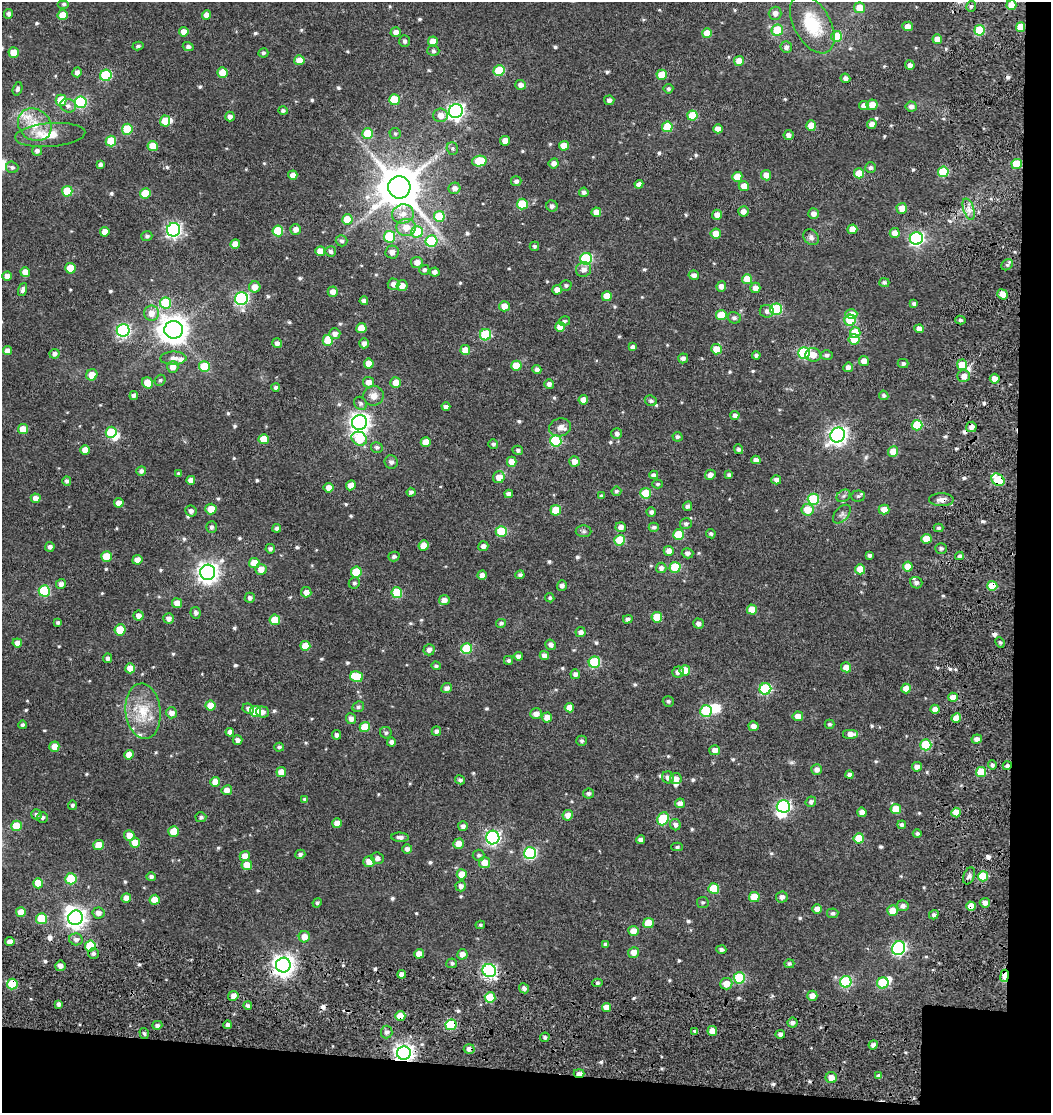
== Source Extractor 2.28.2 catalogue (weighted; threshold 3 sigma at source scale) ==
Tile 4 of 2 x 2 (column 2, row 2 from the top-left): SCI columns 1250-2298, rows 62-1172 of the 2539 x 2444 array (HDU 1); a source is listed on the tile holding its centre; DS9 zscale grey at full resolution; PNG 1053 x 1115 px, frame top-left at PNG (2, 2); each listed source drawn as its Kron ellipse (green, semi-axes under 4 px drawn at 4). Shown black and unused: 8% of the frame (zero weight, under 3 of 5 exposures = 15% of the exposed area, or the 3 px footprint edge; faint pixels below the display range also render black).
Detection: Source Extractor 2.28.2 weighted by HDU 2 'WHT'; one run over the whole footprint, this tile lists its part. Background 0.0445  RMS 0.008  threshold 0.036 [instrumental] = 3 sigma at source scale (4.5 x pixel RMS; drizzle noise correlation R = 1.50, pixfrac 1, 0.0396/0.0396 arcsec/px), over >= 5 px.
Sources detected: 638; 5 inside a brighter object's white glare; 7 cosmic-ray / hot-pixel residue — neither listed nor drawn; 6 inside a brighter listed object's ellipse — not listed separately; of the other 620, all 500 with FLUX_AUTO >= 1.37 (the completeness limit of this list) listed and drawn (120 fainter detections not listed), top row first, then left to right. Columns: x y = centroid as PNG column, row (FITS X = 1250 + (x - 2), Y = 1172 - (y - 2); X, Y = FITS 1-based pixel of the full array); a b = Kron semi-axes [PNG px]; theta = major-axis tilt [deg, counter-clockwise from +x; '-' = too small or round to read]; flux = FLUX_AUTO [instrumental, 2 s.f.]
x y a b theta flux
64 4 6 4 0 1.4
1011 5 5 5 - 10
971 6 5 4 - 1.7
859 8 5 5 - 13
775 13 6 6 - 4.4
9 14 5 4 - 2.6
62 15 5 5 - 11
207 15 5 4 - 5.7
812 24 32 18 -61 38
908 26 5 4 - 6.7
1021 27 5 4 - 11
777 30 6 5 - 23
979 30 5 5 - 37
184 32 5 4 - 6.7
396 32 5 5 - 4.5
707 33 5 5 - 12
837 36 5 5 - 19
937 39 5 4 - 7.4
405 41 6 5 - 2.1
433 41 5 5 - 9
138 46 6 4 14 1.5
188 47 5 4 - 2.1
786 47 6 5 - 3.3
433 51 6 5 - 1.8
14 52 5 5 - 14
263 53 5 4 - 1.7
299 60 5 5 - 9.4
739 61 5 5 - 7.5
910 65 5 5 - 3.2
499 71 5 5 - 35
77 72 5 4 - 3.3
222 72 5 5 - 14
106 75 6 5 - 54
662 75 5 5 - 17
845 78 5 4 - 3.1
520 85 5 5 - 3.6
17 89 7 4 71 1.9
668 89 5 4 - 1.5
61 100 5 5 - 18
394 100 5 5 - 30
609 100 5 4 - 3
80 102 6 6 - 82
864 105 5 4 - 4.5
872 105 5 5 - 8.3
68 106 8 6 -14 3.4
911 106 6 5 - 3.2
283 111 5 4 - 2
456 111 7 6 - 240
441 115 7 7 - 7.3
692 115 5 5 - 18
230 117 5 4 - 3.3
165 121 5 5 - 12
872 124 5 4 - 4.7
35 125 18 15 -41 18
811 125 5 5 - 9.3
667 127 5 5 - 24
127 129 5 5 - 29
718 129 5 4 - 6.3
368 134 5 5 - 25
395 134 5 5 - 1.4
50 135 35 12 5 17
788 135 5 5 - 3.8
111 141 5 5 - 24
505 141 5 5 - 7.3
153 146 5 5 - 12
564 146 5 5 - 10
452 149 6 5 - 1.6
37 151 5 5 - 2.7
479 161 7 5 9 30
554 163 5 5 - 3.8
1017 164 5 5 - 24
100 165 4 4 - 2.3
12 167 6 5 - 2
870 168 5 5 - 2.1
943 172 5 5 - 36
859 173 5 5 - 16
293 175 4 4 - 4.6
766 175 5 5 - 5.6
737 177 5 5 - 11
516 181 5 5 - 2.4
639 184 4 4 - 4.3
744 186 5 5 - 7.3
399 187 11 11 - 3000
454 188 6 5 - 4
67 191 5 5 - 26
584 192 4 4 - 2.2
145 193 5 5 - 17
522 204 5 5 - 28
552 206 6 5 - 2.6
902 208 5 5 - 8.6
969 209 11 5 -72 4.4
743 211 5 5 - 4.3
596 212 5 5 - 8.1
403 214 11 9 13 7.5
813 214 5 5 - 3.7
717 215 5 5 - 5.1
439 216 5 5 - 28
347 219 5 5 - 17
406 228 9 8 - 9.5
296 229 5 5 - 4.5
852 229 5 4 - 9.1
174 230 7 6 - 190
278 231 5 5 - 31
105 232 5 5 - 5.9
417 232 6 6 - 33
895 233 5 5 - 5.8
716 234 5 5 - 9.8
147 236 5 5 - 1.8
389 237 6 5 - 38
811 237 8 7 - 2.8
916 238 6 6 - 140
341 241 6 5 - 1.9
431 241 6 5 - 43
235 244 5 4 - 8.1
534 246 4 4 - 1.5
320 251 5 5 - 8.4
331 251 5 5 - 2.2
392 252 7 6 - 4.8
586 259 6 5 - 69
417 262 6 5 - 5.1
1007 265 6 5 - 1.6
70 268 5 5 - 14
424 270 5 4 - 2.1
584 270 8 7 - 4.3
25 272 5 5 - 8.2
435 272 5 4 - 3.3
694 275 5 4 - 3.3
7 276 4 4 - 4.9
747 279 5 5 - 15
884 282 5 4 - 1.9
393 284 6 5 - 4.4
566 285 5 5 - 1.6
402 286 5 5 - 7.2
721 286 5 4 - 4
255 287 5 5 - 7.3
755 288 5 5 - 5.5
23 290 7 4 71 2.4
557 290 5 4 - 6.2
333 292 5 5 - 5.3
1003 294 5 5 - 8.3
607 296 5 5 - 12
241 298 6 6 - 140
364 301 4 4 - 3
165 303 5 5 - 36
914 304 4 3 - 2
504 306 5 5 - 7
776 309 6 5 - 55
767 311 7 6 - 3.3
151 313 8 7 - 6.9
851 314 6 5 - 7.7
721 315 5 5 - 19
734 318 6 5 - 2.3
850 320 5 5 - 38
960 320 5 4 - 1.7
564 321 5 5 - 1.6
560 327 5 5 - 10
361 328 5 5 - 13
919 329 4 4 - 5
123 330 6 6 - 130
174 330 9 9 - 1100
855 332 5 5 - 18
335 334 5 5 - 4
485 335 6 5 - 47
854 339 5 5 - 13
328 340 5 5 - 24
277 343 5 4 - 2.9
364 343 5 4 - 3.2
633 347 4 4 - 3.1
716 349 5 5 - 10
465 350 5 5 - 11
8 351 5 4 - 4.4
804 353 6 6 - 69
55 354 5 5 - 2.7
756 355 4 4 - 2.1
813 355 8 7 - 7.1
827 355 6 4 1 2
173 358 13 6 1 4.4
683 358 5 5 - 2.9
864 361 5 5 - 5.3
369 364 5 5 - 11
903 364 5 4 - 2.1
962 365 5 5 - 14
204 366 5 5 - 24
516 366 5 5 - 15
173 367 6 6 - 6.4
848 367 5 4 - 3.8
537 370 4 4 - 2.8
92 375 6 5 - 9.2
964 376 6 5 - 4.4
995 379 5 4 - 6.6
160 380 6 5 - 1.5
368 382 5 5 - 5.3
148 383 6 5 - 15
396 383 5 5 - 8.8
549 384 5 4 - 3.1
276 387 4 4 - 2.1
134 395 4 4 - 2.6
884 395 5 4 - 1.6
374 396 10 9 - 6.2
583 400 5 4 - 5.4
651 401 6 5 - 1.9
360 403 7 6 - 2.2
446 407 4 4 - 2.7
735 415 4 4 - 2.9
360 422 7 7 - 400
917 425 5 5 - 36
560 427 11 9 13 5.5
971 427 5 5 - 3.7
23 429 5 5 - 11
111 432 5 5 - 32
617 434 5 5 - 2.9
838 435 8 7 - 320
677 437 5 4 - 2.1
264 439 5 5 - 15
359 439 8 6 -27 38
556 441 5 5 - 58
426 442 5 5 - 9.4
493 444 5 4 - 1.7
377 447 6 5 - 1.9
739 449 5 4 - 2
85 450 5 5 - 8.1
518 450 5 4 - 2
893 452 5 5 - 13
756 460 4 4 - 3.3
574 461 5 5 - 6.1
391 462 7 6 - 2.4
512 462 5 4 - 6.9
141 471 5 5 - 2.6
179 473 4 4 - 1.4
654 475 4 4 - 2.3
710 475 5 5 - 3.9
729 475 4 4 - 2.1
499 477 6 5 - 8
191 480 4 4 - 4.5
776 480 5 4 - 3.5
998 480 7 5 -40 38
67 481 4 4 - 1.8
657 484 5 4 - 1.4
351 485 5 4 - 6.7
329 488 5 5 - 6.1
616 491 5 4 - 1.5
411 492 4 4 - 2.2
646 493 5 5 - 23
509 494 4 4 - 3.5
601 496 3 3 - 1.4
843 496 7 5 36 1.9
858 496 7 5 2 1.7
36 498 5 4 - 4.8
813 499 6 5 - 45
941 500 12 6 -1 4.3
119 503 5 4 - 6.2
687 506 5 4 - 2.4
211 509 5 5 - 11
884 509 5 5 - 6.9
556 510 5 5 - 16
807 510 6 6 - 14
191 511 5 5 - 3.2
651 512 4 4 - 2.4
842 514 11 6 48 2.7
686 524 6 5 - 2.2
211 527 5 5 - 2.1
621 527 5 5 - 4.3
654 527 5 4 - 2
277 528 4 4 - 2.1
938 528 5 4 - 1.6
501 531 5 5 - 35
584 531 8 6 0 1.6
711 534 5 4 - 1.4
678 535 5 5 - 23
926 539 5 5 - 14
620 540 5 5 - 28
424 545 5 5 - 8.6
483 546 5 5 - 3.8
50 547 5 4 - 2.7
941 548 6 5 - 1.9
270 549 5 4 - 2.3
669 551 5 5 - 5.7
687 553 6 5 - 2.8
869 555 4 3 - 1.7
106 556 5 5 - 17
394 556 5 5 - 2.1
959 556 4 3 - 1.6
137 560 5 5 - 5.6
254 563 5 5 - 15
675 567 5 5 - 36
908 567 5 5 - 11
661 568 5 5 - 3.1
261 569 6 5 - 7.2
860 569 5 5 - 13
208 572 7 7 - 470
356 572 5 5 - 25
482 575 4 4 - 4
520 575 4 4 - 2
354 583 6 5 - 1.6
916 583 6 5 - 3.2
61 584 5 5 - 3
562 586 5 5 - 2.9
992 586 5 5 - 23
44 591 5 5 - 53
306 592 5 5 - 5.3
397 593 5 5 - 34
250 598 5 5 - 2.3
550 598 5 4 - 1.5
444 600 5 5 - 5.1
177 603 5 5 - 6.8
752 610 5 5 - 13
196 613 6 5 - 2.2
138 616 5 5 - 4.4
657 617 5 5 - 19
169 618 5 5 - 4
628 619 5 4 - 2.8
275 620 5 5 - 20
58 623 3 3 - 1.6
501 623 5 4 - 1.7
698 623 5 5 - 3.1
120 630 5 5 - 20
581 632 5 5 - 3.7
1000 642 5 4 - 1.4
17 643 5 4 - 4.5
551 645 5 5 - 2.9
305 646 5 5 - 11
467 649 5 5 - 33
429 650 6 5 - 3.6
544 655 5 4 - 4.3
518 656 4 4 - 2.9
108 658 5 4 - 2.1
508 660 4 4 - 1.5
594 662 6 5 - 50
436 666 5 4 - 1.8
846 667 5 5 - 7.7
130 668 5 5 - 9.4
685 670 5 5 - 13
678 672 6 5 - 3.4
575 674 5 5 - 3
357 677 6 5 - 27
447 688 5 5 - 3.1
906 688 5 5 - 9.1
765 689 6 5 - 71
953 697 5 4 - 7.7
668 701 5 5 - 1.7
210 706 5 5 - 13
358 707 6 5 - 1.8
569 708 5 5 - 6.5
248 709 6 5 - 2.7
935 709 4 4 - 4.6
143 711 28 17 -84 24
256 711 5 5 - 21
706 711 6 5 - 47
262 712 6 5 - 3.7
171 713 5 5 - 4.8
536 714 6 5 - 4.6
798 716 5 5 - 6.9
547 717 5 5 - 7.2
956 718 5 4 - 10
351 719 5 5 - 3.9
829 724 5 4 - 1.4
23 725 4 4 - 1.6
753 726 5 5 - 4.2
365 727 5 5 - 15
436 731 5 4 - 2.4
230 732 4 4 - 4.1
386 733 6 5 - 1.9
851 734 8 5 0 6.6
337 735 5 4 - 2.8
977 739 5 4 - 3
237 740 5 4 - 3.4
582 741 5 5 - 1.7
391 742 4 4 - 2.7
926 745 5 5 - 40
54 747 5 5 - 9.4
279 747 5 4 - 1.7
715 750 5 5 - 5.2
129 755 5 4 - 7.6
992 765 5 4 - 2.3
1007 766 4 4 - 2.3
917 767 5 4 - 4.5
817 769 5 5 - 3.6
281 772 5 5 - 7.4
981 772 5 5 - 23
850 775 4 4 - 3
668 777 6 6 - 3.9
676 779 5 5 - 4.4
460 780 5 4 - 2
215 782 5 5 - 7.9
227 790 5 5 - 6.3
589 793 5 5 - 1.8
305 799 4 4 - 1.4
811 802 5 5 - 2.2
680 803 5 5 - 4.6
72 805 4 4 - 1.6
783 806 6 6 - 120
896 809 5 5 - 17
862 812 4 4 - 4.7
956 812 5 4 - 11
36 814 5 5 - 2.1
568 815 5 5 - 5.6
42 817 5 5 - 1.9
201 817 5 5 - 1.8
663 819 7 5 68 37
337 823 5 5 - 9.5
675 825 6 5 - 2.8
902 825 4 4 - 2.1
16 826 5 5 - 17
463 826 5 5 - 2.7
173 831 5 5 - 14
917 833 4 4 - 1.9
129 835 5 5 - 7.3
400 837 9 4 -4 3
493 837 7 6 - 170
859 838 5 5 - 16
641 840 4 4 - 2.9
135 843 5 5 - 14
458 844 5 5 - 7.4
99 845 5 5 - 15
677 847 6 4 0 1.5
407 849 5 4 - 3
530 853 6 6 - 88
300 854 5 4 - 2
479 855 6 5 - 1.8
245 856 5 5 - 6
377 858 6 5 - 3.2
369 862 6 5 - 8.2
484 862 6 5 - 9.5
247 865 5 5 - 11
462 874 5 5 - 12
969 876 9 5 69 2.7
983 876 5 5 - 26
151 877 5 4 - 2.3
71 879 5 5 - 39
38 883 5 5 - 14
461 886 5 5 - 3.1
714 889 5 5 - 23
754 897 5 5 - 16
782 897 6 5 - 3.1
126 898 5 4 - 6.6
155 900 5 5 - 11
703 902 6 5 - 1.4
317 903 5 4 - 1.6
985 903 5 5 - 4.4
903 906 6 5 - 3
971 906 5 4 - 7.6
817 909 4 4 - 5.8
892 911 5 5 - 11
21 912 5 5 - 11
98 913 6 5 - 4.1
833 913 6 5 - 1.9
934 915 5 4 - 2.2
75 918 7 7 - 400
41 919 5 5 - 27
648 923 5 5 - 13
480 925 5 4 - 1.4
633 931 5 5 - 7.6
304 937 5 5 - 7.3
76 939 7 6 - 3.1
10 942 4 4 - 4.9
605 944 4 4 - 1.5
90 946 5 5 - 33
899 948 7 6 - 140
721 950 5 4 - 2.2
634 952 5 5 - 6.1
93 953 5 5 - 1.9
419 954 5 5 - 8
462 954 5 5 - 4.8
452 963 5 5 - 1.7
789 964 5 4 - 1.5
283 965 7 7 - 510
60 966 5 5 - 3.7
489 971 7 6 - 140
402 974 4 4 - 4.3
1005 976 6 4 81 19
739 978 5 5 - 49
846 982 6 5 - 69
597 983 5 4 - 1.5
883 983 6 5 - 44
12 984 5 5 - 34
726 984 6 5 - 8.7
524 988 5 4 - 3
233 996 5 4 - 4.3
812 996 5 5 - 5.1
490 997 5 5 - 24
59 1004 4 4 - 2.8
248 1006 4 4 - 2.1
607 1007 4 4 - 8.6
400 1016 5 5 - 10
792 1023 5 5 - 2.6
157 1025 5 4 - 2.7
228 1025 4 4 - 3.6
451 1025 5 5 - 40
695 1031 3 3 - 1.4
712 1031 5 5 - 6.8
387 1032 6 6 - 2.7
144 1033 6 4 -73 1.6
780 1034 5 4 - 2.5
545 1037 5 4 - 1.6
873 1045 4 4 - 3.3
469 1049 5 5 - 3.7
404 1053 7 6 - 410
579 1073 5 3 - 4.5
879 1076 4 4 - 2.4
831 1078 5 5 - 7
Overlapping masked pixels (flux is a lower limit): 17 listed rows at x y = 1021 27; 1017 164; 1003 294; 995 379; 998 480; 941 500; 992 586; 1007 766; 985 903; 971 906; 1005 976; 12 984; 400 1016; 451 1025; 469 1049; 404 1053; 579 1073